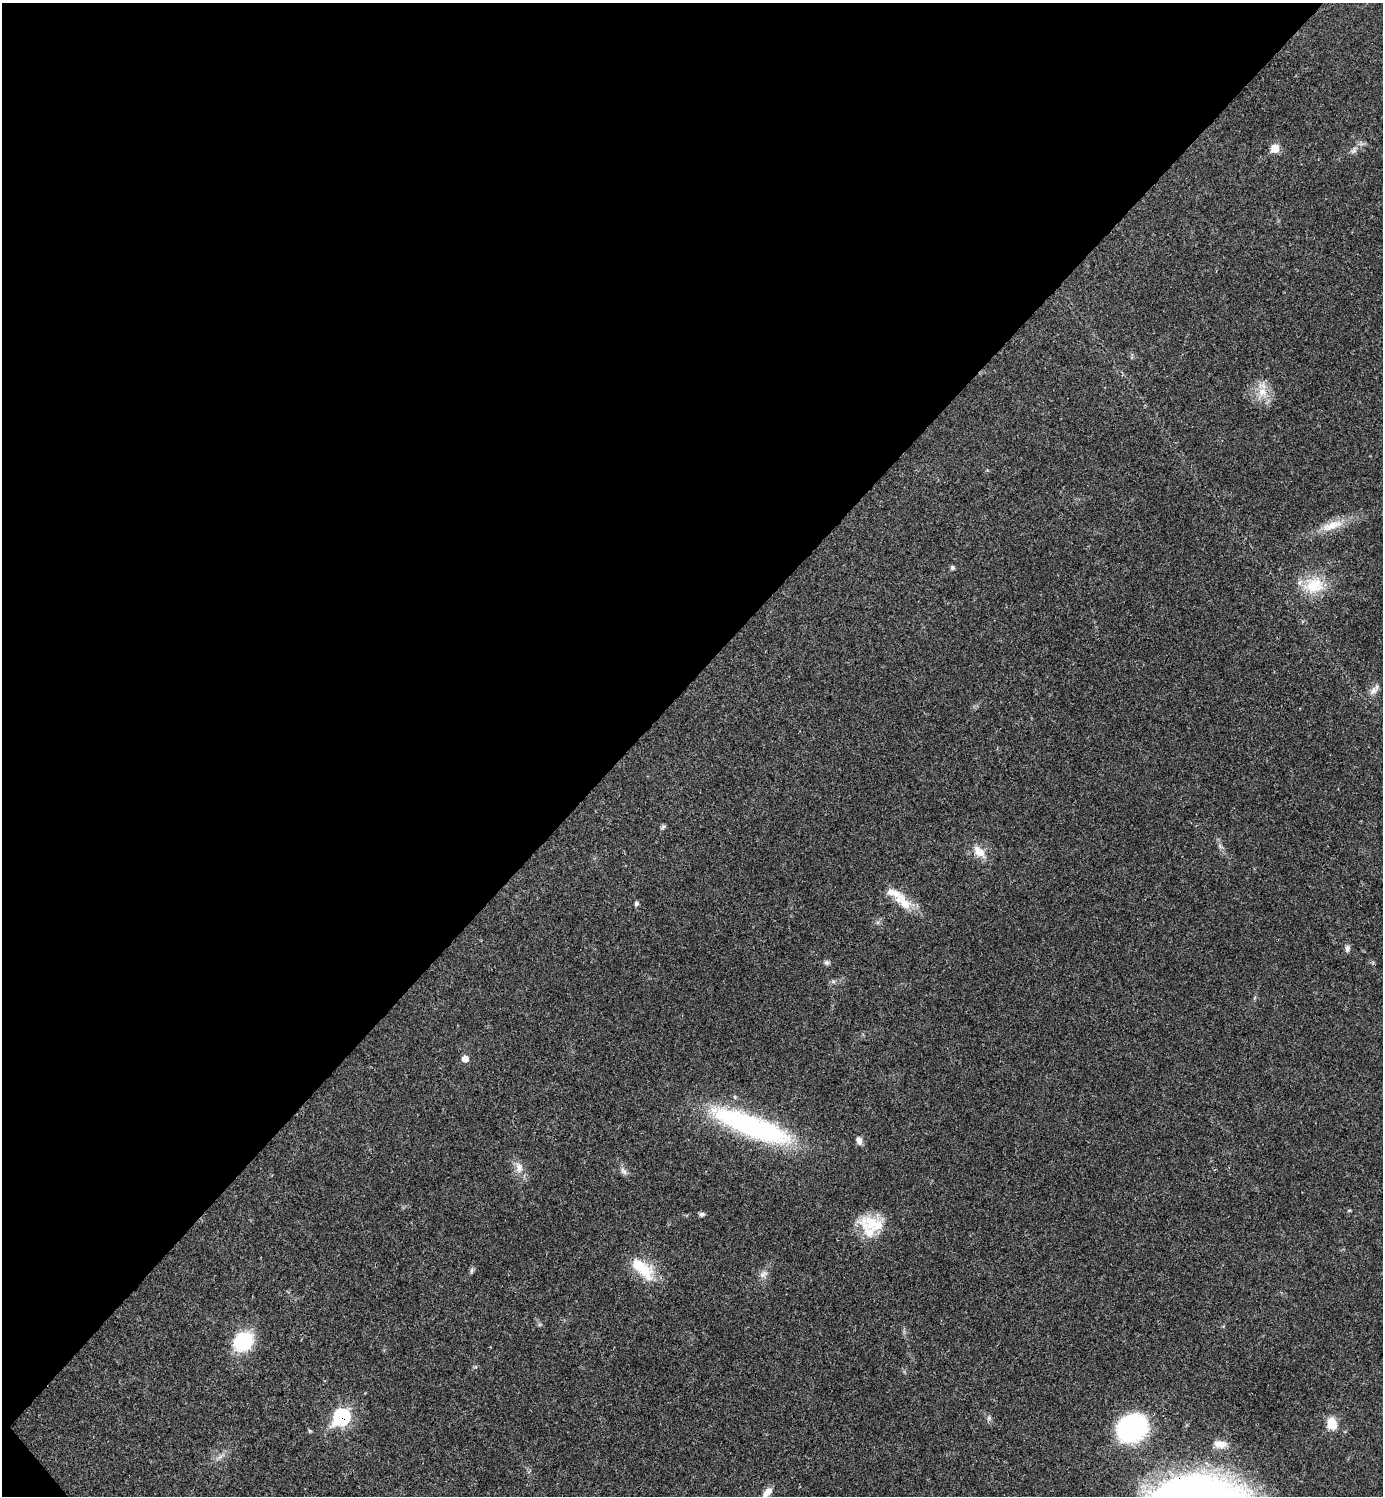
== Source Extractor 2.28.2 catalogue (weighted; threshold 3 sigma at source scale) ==
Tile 5 of 4 x 4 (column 1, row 2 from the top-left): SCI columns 300-1680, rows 2992-4485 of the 5981 x 5982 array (HDU 1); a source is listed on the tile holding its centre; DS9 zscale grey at full resolution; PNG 1385 x 1498 px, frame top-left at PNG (2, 3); no overlay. Shown black and unused: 46% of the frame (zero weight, under 3 of 4 exposures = <1% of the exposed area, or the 3 px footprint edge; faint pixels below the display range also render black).
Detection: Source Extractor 2.28.2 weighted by HDU 2 'WHT'; one run over the whole footprint, this tile lists its part. Background 0.0198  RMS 0.0022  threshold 0.01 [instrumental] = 3 sigma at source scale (4.5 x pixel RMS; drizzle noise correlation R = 1.50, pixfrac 1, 0.05/0.05 arcsec/px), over >= 5 px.
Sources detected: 37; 3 inside a brighter listed object's ellipse — not listed separately; the other 34 listed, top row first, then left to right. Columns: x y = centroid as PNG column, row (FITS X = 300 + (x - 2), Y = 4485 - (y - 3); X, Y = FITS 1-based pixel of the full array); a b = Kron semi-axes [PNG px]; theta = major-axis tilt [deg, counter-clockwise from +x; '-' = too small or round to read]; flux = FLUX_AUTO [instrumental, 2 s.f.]
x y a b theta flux
1275 148 7 7 - 4
1354 150 11 6 61 0.99
1262 392 19 13 67 3.9
1332 526 35 11 18 5
952 568 6 6 - 0.41
1314 585 31 23 9 8.3
1374 690 20 8 51 1.5
663 827 7 5 43 0.41
1220 846 10 4 -38 0.59
979 852 20 11 -43 3.2
903 902 31 16 -43 5.1
636 903 6 5 - 0.54
1347 948 10 6 85 0.78
827 962 8 6 24 0.56
833 981 7 5 -53 0.48
465 1059 6 6 - 1.8
751 1126 99 23 -21 45
859 1140 11 8 -70 1.1
519 1168 18 10 -78 2.2
624 1171 13 7 -61 1
1349 1210 5 3 - 0.22
702 1214 8 6 7 0.54
872 1223 30 23 26 7.9
641 1267 34 14 -41 9
472 1271 9 5 80 0.48
763 1274 12 10 35 1.3
243 1341 23 19 37 12
341 1417 11 8 47 28
989 1418 7 6 - 0.59
1332 1423 13 10 -78 3.9
1132 1428 21 17 18 55
1220 1444 19 10 -8 2.3
220 1457 19 4 39 1.2
767 1492 16 8 48 1.8
Overlapping masked pixels (flux is a lower limit): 1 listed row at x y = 341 1417
Isophote crosses this tile's border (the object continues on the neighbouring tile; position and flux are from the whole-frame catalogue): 1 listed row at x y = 767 1492